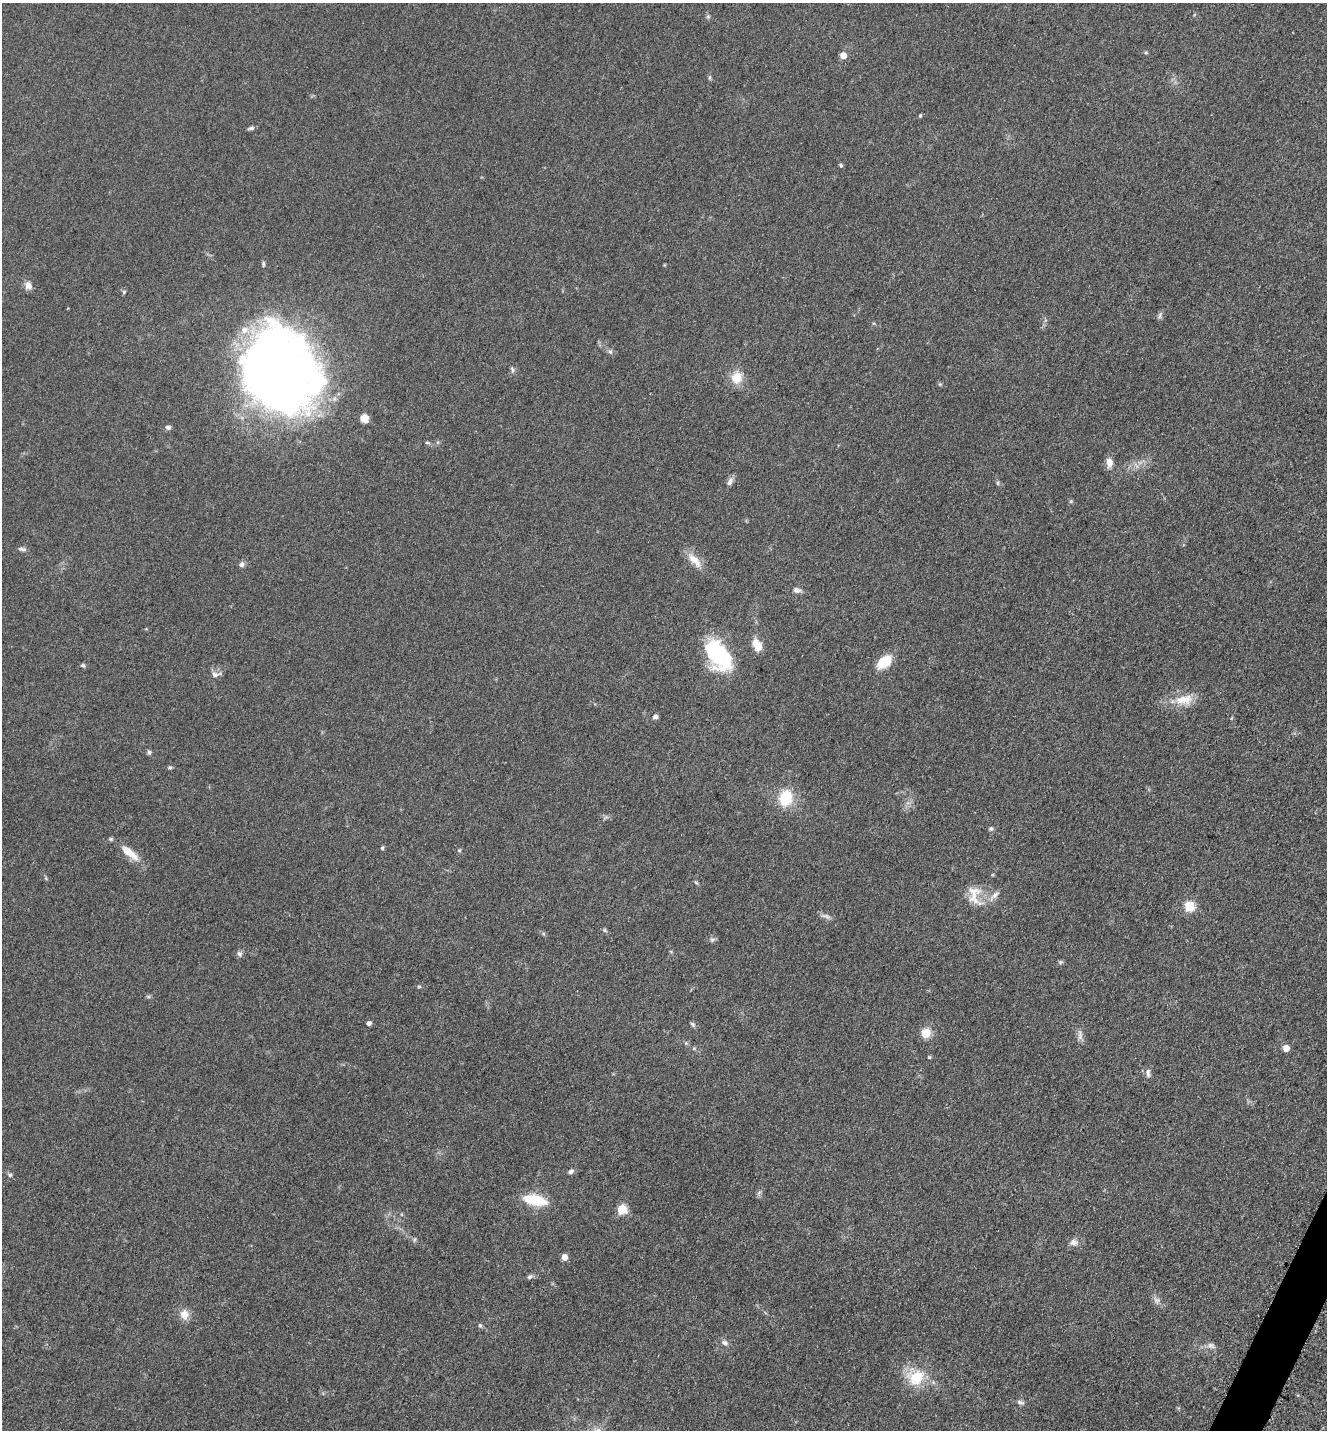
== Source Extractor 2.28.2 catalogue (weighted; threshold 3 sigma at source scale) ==
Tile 6 of 4 x 4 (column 2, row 2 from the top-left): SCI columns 1623-2947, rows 2900-4327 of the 5806 x 5775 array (HDU 1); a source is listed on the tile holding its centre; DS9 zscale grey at full resolution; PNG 1329 x 1432 px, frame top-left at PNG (2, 3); no overlay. Shown black and unused: <1% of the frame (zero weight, under 3 of 5 exposures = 4% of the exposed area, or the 3 px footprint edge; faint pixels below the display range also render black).
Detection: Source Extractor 2.28.2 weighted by HDU 2 'WHT'; one run over the whole footprint, this tile lists its part. Background 0.0636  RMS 0.006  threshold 0.0272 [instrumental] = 3 sigma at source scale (4.5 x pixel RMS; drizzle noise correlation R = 1.50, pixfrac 1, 0.05/0.05 arcsec/px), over >= 5 px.
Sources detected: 78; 3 inside a brighter object's white glare — not listed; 1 inside a brighter listed object's ellipse — not listed separately; the other 74 listed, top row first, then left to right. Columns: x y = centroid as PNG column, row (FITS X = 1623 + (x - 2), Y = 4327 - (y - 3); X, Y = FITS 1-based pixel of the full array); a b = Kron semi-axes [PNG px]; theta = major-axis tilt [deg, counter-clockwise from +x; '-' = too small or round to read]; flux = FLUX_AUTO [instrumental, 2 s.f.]
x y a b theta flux
708 17 6 4 0 0.86
1146 53 6 3 -18 0.73
843 55 5 5 - 8.2
709 78 6 4 -90 0.88
920 115 5 4 - 0.68
251 128 9 5 11 1.4
841 165 5 4 - 1.1
28 285 10 8 -66 3.4
124 292 6 5 - 0.87
1160 316 9 4 81 1.4
610 352 7 5 -45 1.3
279 370 77 64 -64 590
512 370 9 4 -70 1.2
737 377 18 16 66 9
364 418 8 7 - 5.7
168 427 6 6 - 1.8
427 443 6 4 -1 0.7
1109 463 11 8 -85 4.7
730 481 13 6 56 2.5
998 483 5 5 - 0.94
1071 501 5 5 - 0.86
22 549 12 5 -6 1.5
694 560 25 9 -46 7.8
241 564 7 6 - 1.9
797 590 11 7 -8 2.2
757 645 14 9 -61 7.8
720 654 42 16 76 26
884 662 15 9 40 18
83 665 5 5 - 1.1
215 674 14 6 10 2.7
1184 700 25 12 9 11
655 717 6 5 - 1.9
149 752 6 5 - 1.3
170 767 5 5 - 1
786 798 15 12 73 22
605 817 10 3 21 1
991 828 6 6 - 1.2
382 848 5 4 - 0.84
459 850 5 5 - 0.82
129 853 28 9 -37 10
696 882 6 4 -21 0.74
974 895 28 16 87 11
995 895 13 6 43 3.1
1189 906 5 5 - 41
826 916 12 5 -11 2.1
605 930 6 4 -59 0.93
712 940 8 5 17 1.3
239 954 8 6 -74 1.9
1060 962 6 4 88 0.86
419 987 6 4 0 0.77
369 1023 4 4 - 2.4
693 1024 8 5 -45 1.2
926 1033 5 5 - 32
1080 1035 15 6 -88 2.8
686 1043 5 5 - 0.82
694 1048 5 5 - 0.78
1286 1048 8 7 - 3.5
929 1057 5 4 - 0.6
1148 1073 13 6 -87 2.3
571 1171 7 6 - 1.7
10 1175 5 5 - 1.1
534 1200 27 11 -11 19
622 1209 5 5 - 28
414 1240 6 4 71 0.83
1073 1242 10 8 -14 2.9
564 1257 5 4 - 5.9
530 1277 8 5 38 1.3
1156 1300 10 7 -43 2.4
184 1314 14 11 -83 5.5
480 1325 7 4 -63 0.99
725 1343 10 7 -35 2.2
1211 1346 11 7 -32 2.3
916 1377 26 21 21 19
1020 1402 9 5 -17 1.7
Isophote crosses this tile's border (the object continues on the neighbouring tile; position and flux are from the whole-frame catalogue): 1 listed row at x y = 10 1175